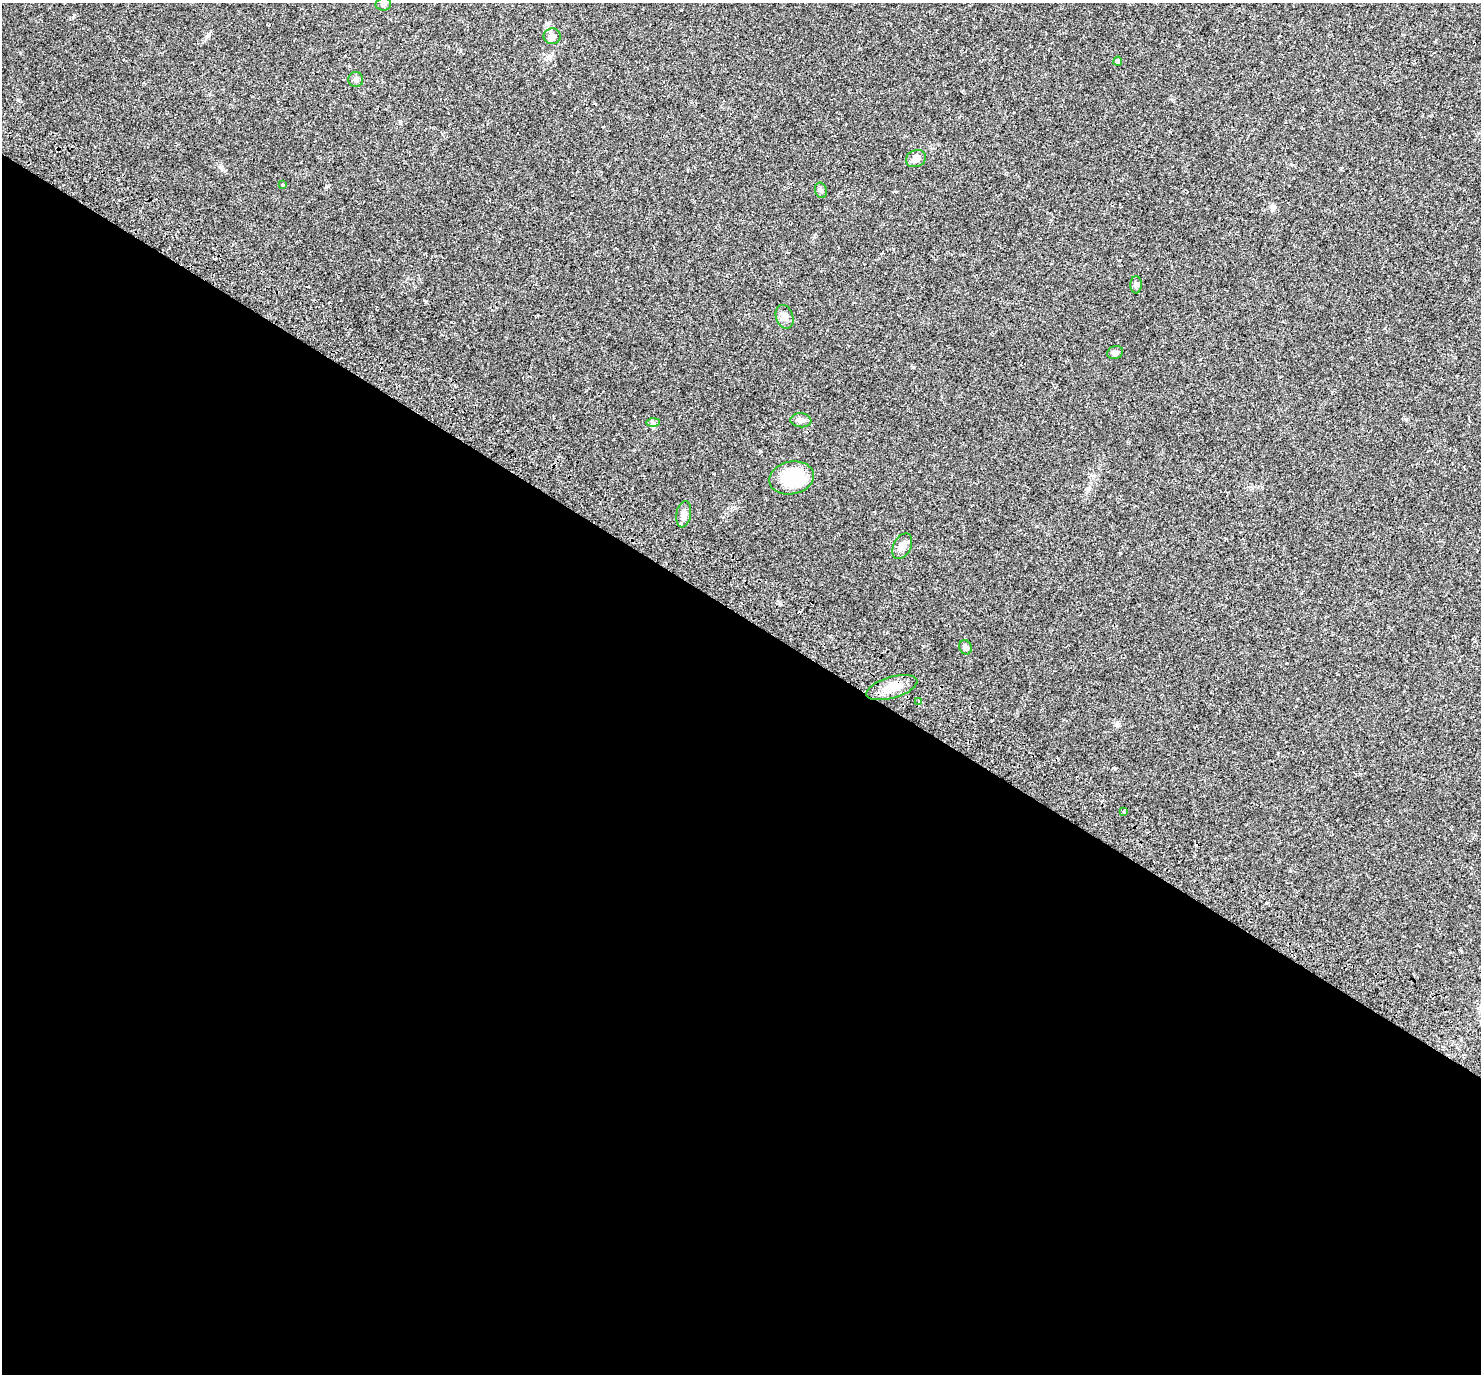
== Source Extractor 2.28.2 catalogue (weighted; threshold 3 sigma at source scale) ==
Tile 14 of 4 x 4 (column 2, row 4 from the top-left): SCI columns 1557-3035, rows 350-1721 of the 6063 x 6123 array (HDU 1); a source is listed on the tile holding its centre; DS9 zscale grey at full resolution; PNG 1483 x 1376 px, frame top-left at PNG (2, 3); each listed source drawn as its Kron ellipse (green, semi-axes under 4 px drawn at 4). Shown black and unused: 55% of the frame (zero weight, under 2 of 3 exposures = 5% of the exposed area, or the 3 px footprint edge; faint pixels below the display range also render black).
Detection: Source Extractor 2.28.2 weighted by HDU 2 'WHT'; one run over the whole footprint, this tile lists its part. Background 0.0333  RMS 0.0039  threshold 0.0174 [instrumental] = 3 sigma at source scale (4.5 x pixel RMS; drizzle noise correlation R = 1.50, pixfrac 1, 0.0396/0.0396 arcsec/px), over >= 5 px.
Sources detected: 22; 2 cosmic-ray / hot-pixel residue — neither listed nor drawn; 1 inside a brighter listed object's ellipse — not listed separately; the other 19 listed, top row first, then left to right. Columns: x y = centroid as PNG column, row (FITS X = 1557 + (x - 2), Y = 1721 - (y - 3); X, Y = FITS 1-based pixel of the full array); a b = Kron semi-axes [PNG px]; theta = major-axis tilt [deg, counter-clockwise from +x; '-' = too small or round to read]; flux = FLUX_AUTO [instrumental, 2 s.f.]
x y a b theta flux
383 4 8 6 5 0.93
552 36 8 8 - 1.8
1118 61 4 4 - 0.72
356 80 7 7 - 1.1
916 158 10 8 23 2.1
282 185 4 3 - 0.74
821 190 8 5 -71 0.76
1136 285 8 5 -89 0.87
785 317 12 8 -71 2
1115 353 8 6 20 1.1
801 420 10 7 -6 1.9
653 422 7 4 1 0.66
792 478 22 16 12 19
684 514 13 7 80 1.9
902 546 14 8 62 2.4
965 647 7 6 - 0.98
892 688 26 10 17 6.3
919 701 3 3 - 0.68
1124 812 4 2 - 0.42
Unlisted compact peaks at least as high as the median listed source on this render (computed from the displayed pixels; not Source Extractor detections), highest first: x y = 426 301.